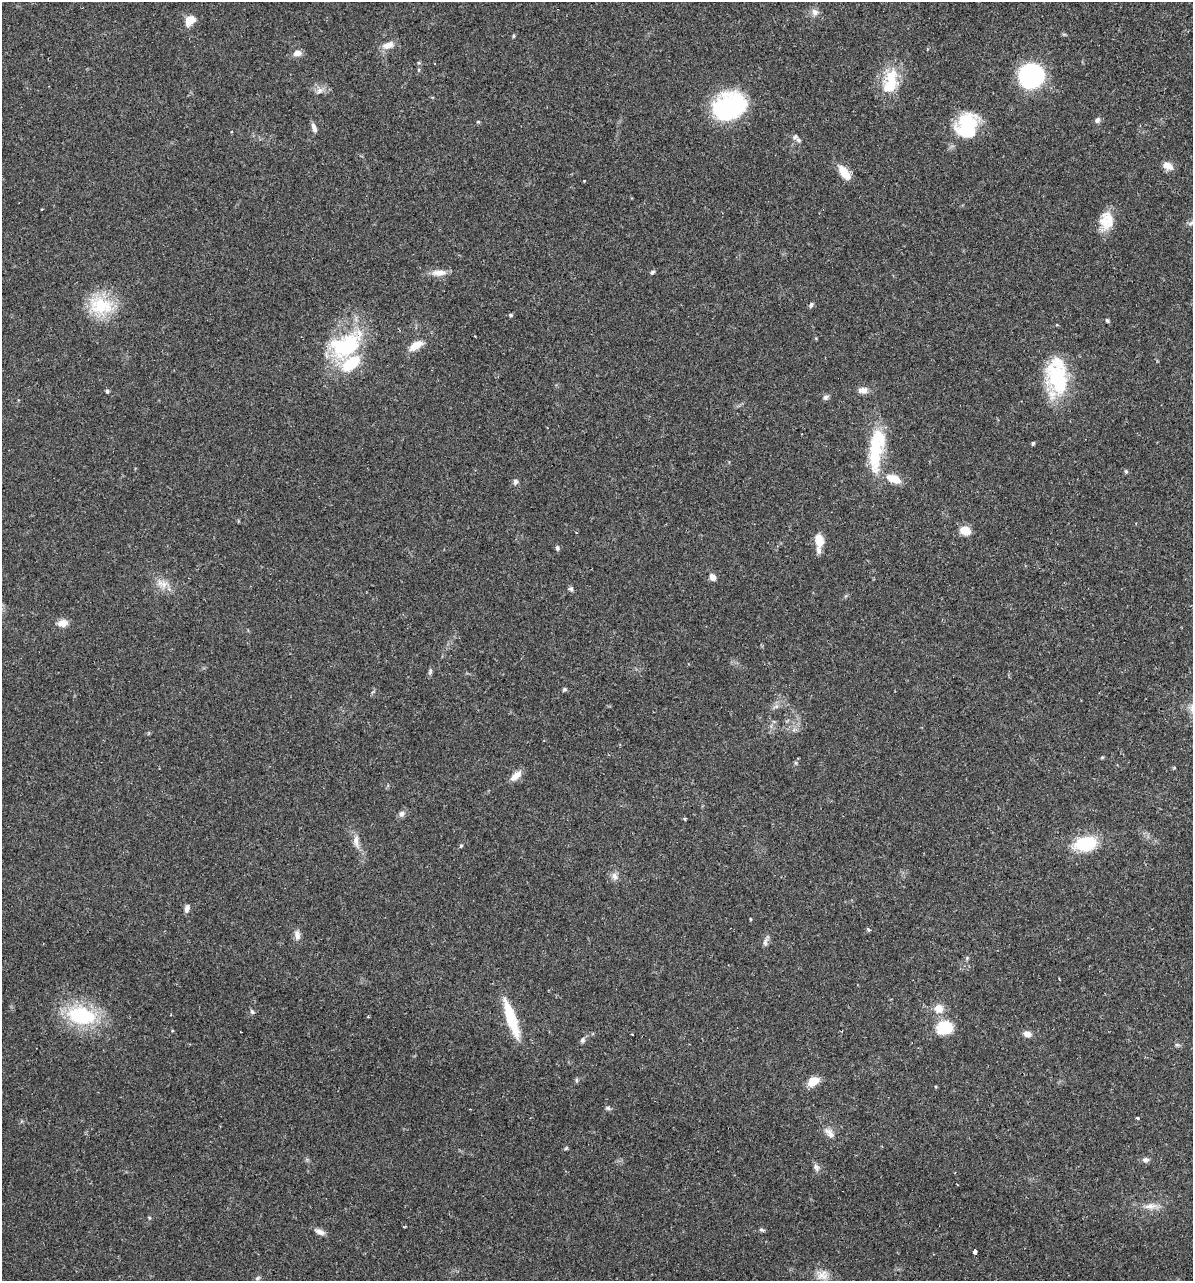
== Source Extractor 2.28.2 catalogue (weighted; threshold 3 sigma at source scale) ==
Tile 6 of 4 x 4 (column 2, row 2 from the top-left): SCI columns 1373-2563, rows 2582-3860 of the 5251 x 5158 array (HDU 1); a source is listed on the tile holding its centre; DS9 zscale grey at full resolution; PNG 1195 x 1283 px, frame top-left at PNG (2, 2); no overlay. Shown black and unused: <1% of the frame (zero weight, under 2 of 3 exposures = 3% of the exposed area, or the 3 px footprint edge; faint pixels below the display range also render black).
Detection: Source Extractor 2.28.2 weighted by HDU 2 'WHT'; one run over the whole footprint, this tile lists its part. Background 0.0649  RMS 0.005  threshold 0.0226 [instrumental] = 3 sigma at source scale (4.5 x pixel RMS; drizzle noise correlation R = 1.50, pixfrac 1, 0.05/0.05 arcsec/px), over >= 5 px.
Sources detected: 90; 1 inside a brighter object's white glare — not listed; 4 inside a brighter listed object's ellipse — not listed separately; the other 85 listed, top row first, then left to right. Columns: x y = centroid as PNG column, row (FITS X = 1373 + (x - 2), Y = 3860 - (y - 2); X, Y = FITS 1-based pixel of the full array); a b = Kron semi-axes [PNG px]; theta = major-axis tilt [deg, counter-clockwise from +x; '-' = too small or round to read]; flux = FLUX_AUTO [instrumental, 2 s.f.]
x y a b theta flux
814 12 9 8 - 2.5
190 20 12 9 40 6.6
513 36 5 3 - 0.52
388 45 14 8 20 4.4
297 53 10 7 8 3.1
419 63 5 3 - 0.51
419 70 5 3 - 0.53
1031 76 18 16 9 84
891 81 34 17 88 17
320 91 10 6 41 2.1
729 107 31 24 22 65
1097 120 7 6 - 1.6
478 122 5 4 - 0.54
967 126 28 23 73 29
314 128 11 5 -69 2.1
798 140 8 5 -63 1.3
1167 166 14 8 -30 3.9
844 172 18 9 -53 7.9
584 181 3 2 - 0.37
42 209 3 2 - 0.78
1107 221 24 16 74 10
1192 222 15 5 23 1.9
652 272 6 5 - 0.89
439 273 20 8 1 4.5
811 305 8 5 74 0.96
101 306 34 23 -16 23
510 315 6 4 -3 0.8
1107 320 5 4 - 0.79
346 345 44 27 28 46
415 346 16 8 32 6.5
1058 378 41 27 -74 34
863 390 12 7 2 3.2
107 391 4 4 - 1
826 397 8 6 34 1.3
1033 443 5 4 - 0.65
876 449 54 16 82 30
1126 471 6 4 -69 0.72
894 479 20 10 -20 7.8
515 482 7 6 - 1.4
965 530 11 9 -22 6.2
819 540 12 8 -79 8.4
557 548 7 5 -82 1
712 577 8 6 -58 2.6
162 584 19 9 -20 5.1
571 589 8 5 -19 1
62 623 12 8 7 4
430 671 10 5 75 1.1
564 689 5 5 - 0.9
776 706 6 6 - 1.4
1102 757 6 4 0 0.54
796 763 6 4 -71 0.62
516 776 16 8 41 4.4
401 814 8 7 - 1.8
356 841 18 7 -83 3.8
1086 843 24 16 11 21
461 846 5 4 - 0.62
615 876 11 8 -56 2.4
187 908 9 5 75 2
750 919 3 3 - 0.55
869 930 4 3 - 0.88
297 935 14 7 -89 2.6
765 942 13 5 73 1.8
967 958 5 5 - 0.69
939 1008 9 9 - 5.5
252 1012 7 4 -62 0.98
81 1016 27 16 -10 43
511 1019 47 10 -71 20
945 1027 20 16 11 13
632 1034 2 2 - 0.42
1027 1034 9 6 -19 3.2
582 1040 7 6 - 1.2
576 1080 5 5 - 0.79
813 1081 10 7 36 9.7
608 1108 7 5 -16 1
1138 1118 3 3 - 1.4
829 1133 17 8 -49 3.7
566 1148 6 4 44 0.61
1145 1160 8 6 -1 1.9
816 1167 11 7 -58 1.8
1150 1206 18 9 5 4.6
762 1230 8 4 -15 0.89
320 1232 14 6 -23 2.4
975 1252 3 3 - 15
822 1275 17 13 -9 5.2
257 1278 8 5 27 0.9
Isophote crosses this tile's border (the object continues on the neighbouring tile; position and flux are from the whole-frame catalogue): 1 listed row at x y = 1192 222